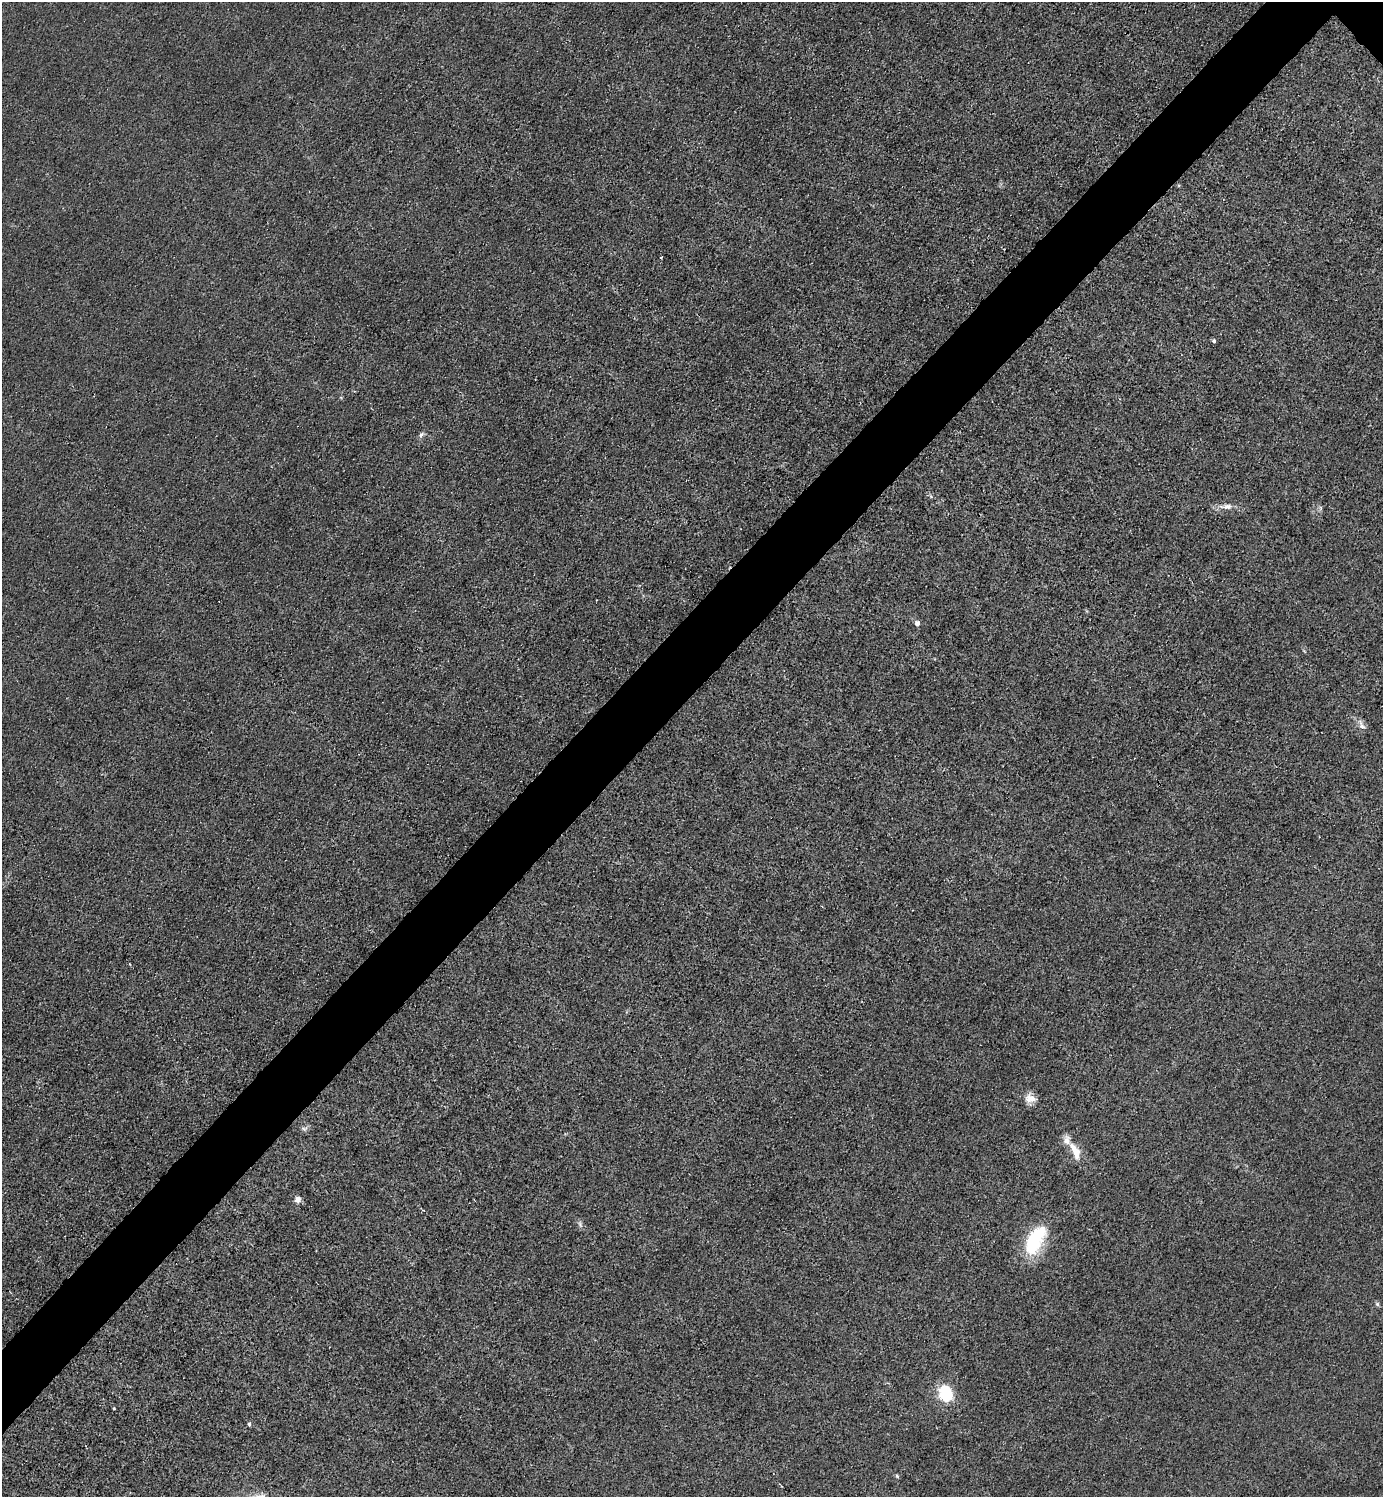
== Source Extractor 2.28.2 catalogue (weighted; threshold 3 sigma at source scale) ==
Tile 7 of 4 x 4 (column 3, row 2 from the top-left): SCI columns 3065-4445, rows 2993-4487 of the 5985 x 5985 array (HDU 1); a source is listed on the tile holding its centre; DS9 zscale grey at full resolution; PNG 1385 x 1499 px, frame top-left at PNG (2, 2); no overlay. Shown black and unused: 5% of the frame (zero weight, under 3 of 4 exposures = <1% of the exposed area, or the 3 px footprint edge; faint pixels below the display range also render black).
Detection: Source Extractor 2.28.2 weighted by HDU 2 'WHT'; one run over the whole footprint, this tile lists its part. Background 0.0221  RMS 0.0062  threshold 0.0279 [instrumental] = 3 sigma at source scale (4.5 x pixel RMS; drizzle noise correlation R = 1.50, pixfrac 1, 0.05/0.05 arcsec/px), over >= 5 px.
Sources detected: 19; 1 inside a brighter listed object's ellipse — not listed separately; the other 18 listed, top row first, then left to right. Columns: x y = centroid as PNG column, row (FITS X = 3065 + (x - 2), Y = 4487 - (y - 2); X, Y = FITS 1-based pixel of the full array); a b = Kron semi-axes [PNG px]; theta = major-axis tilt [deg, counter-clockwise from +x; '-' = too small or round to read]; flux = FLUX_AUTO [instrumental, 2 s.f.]
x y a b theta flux
661 258 3 3 - 1.4
1214 341 4 4 - 1.4
421 434 9 5 56 1.8
1227 506 13 7 5 4
1321 508 7 4 -89 1.1
917 623 7 7 - 2.2
1362 725 17 7 -62 3.3
1030 1098 14 12 -15 5.7
304 1128 10 4 0 1.6
1075 1152 24 10 -64 11
298 1199 8 7 - 3.2
580 1224 10 5 -72 1.6
1035 1240 35 17 61 42
1377 1304 6 5 - 1.1
946 1393 22 17 -72 20
114 1409 3 2 - 0.57
249 1424 5 4 - 1
897 1476 6 4 -46 0.8